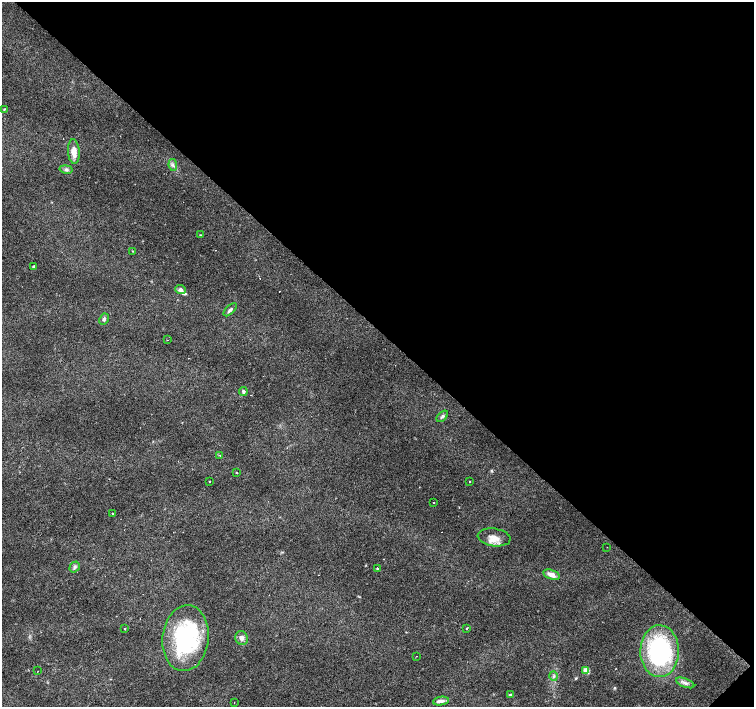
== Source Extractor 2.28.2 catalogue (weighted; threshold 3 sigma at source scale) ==
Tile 8 of 4 x 4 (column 4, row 2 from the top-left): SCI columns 4514-6017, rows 2973-4382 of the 6018 x 6012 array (HDU 1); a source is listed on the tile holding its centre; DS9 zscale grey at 2 x 2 block average (1 PNG px = mean of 2 x 2 image px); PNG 756 x 709 px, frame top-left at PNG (2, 2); each listed source drawn as its Kron ellipse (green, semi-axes under 4 px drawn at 4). Shown black and unused: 47% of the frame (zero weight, under 3 of 4 exposures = <1% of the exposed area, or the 3 px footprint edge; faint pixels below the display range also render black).
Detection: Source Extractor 2.28.2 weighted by HDU 2 'WHT'; one run over the whole footprint, this tile lists its part. Background 0.0142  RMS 0.0028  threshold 0.0128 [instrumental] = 3 sigma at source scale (4.5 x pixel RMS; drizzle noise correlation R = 1.50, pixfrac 1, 0.0396/0.0396 arcsec/px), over >= 5 px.
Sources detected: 46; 7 cosmic-ray / hot-pixel residue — neither listed nor drawn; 2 inside a brighter listed object's ellipse — not listed separately; the other 37 listed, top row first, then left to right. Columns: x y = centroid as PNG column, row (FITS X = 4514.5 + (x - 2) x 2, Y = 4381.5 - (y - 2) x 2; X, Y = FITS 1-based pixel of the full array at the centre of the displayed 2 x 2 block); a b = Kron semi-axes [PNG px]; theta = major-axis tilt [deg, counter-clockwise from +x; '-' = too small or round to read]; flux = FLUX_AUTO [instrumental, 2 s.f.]
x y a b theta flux
4 109 3 2 - 0.42
74 152 12 6 -85 7.2
173 165 6 3 -83 1.3
66 169 6 4 -11 1.4
200 235 3 2 - 0.35
133 251 2 2 - 0.5
34 266 2 2 - 1.2
180 290 5 4 - 2.4
230 310 8 4 43 1.6
104 319 6 4 62 1.4
168 340 2 2 - 0.36
243 391 4 3 - 1.1
442 416 7 3 43 1.4
220 455 2 2 - 0.58
237 472 2 2 - 0.56
210 481 2 2 - 3.3
469 481 2 2 - 4.7
434 502 2 2 - 0.82
112 513 2 2 - 4.2
494 537 16 8 -8 6.8
607 547 2 2 - 0.66
75 567 6 4 54 1.5
377 568 2 2 - 2.5
552 575 8 4 -17 5.3
125 629 2 2 - 1.9
466 629 2 2 - 1.1
185 638 33 23 84 77
242 638 7 6 - 3
660 651 26 19 90 87
416 656 2 2 - 0.38
586 670 3 3 - 17
38 671 2 2 - 0.22
554 676 5 4 - 1.2
685 683 10 3 -21 2.2
510 694 4 3 - 0.7
441 701 8 4 9 2.1
234 703 2 2 - 0.33
Diffuse or blended objects may show on this block-average render without a row.